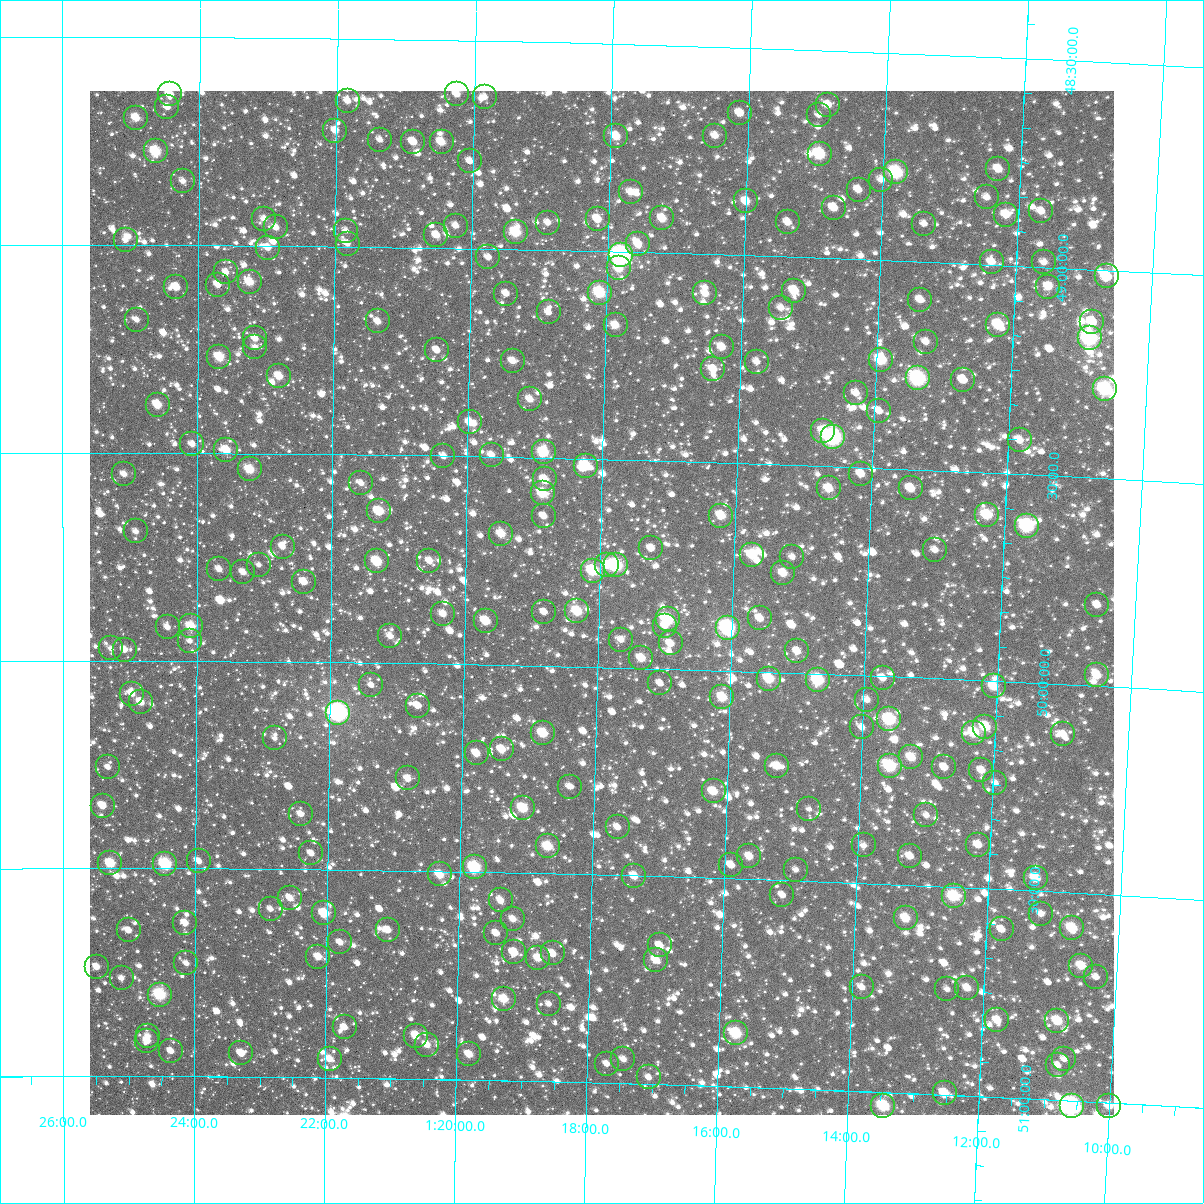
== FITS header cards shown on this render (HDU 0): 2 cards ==
NAXIS1  =                 1024
NAXIS2  =                 1024

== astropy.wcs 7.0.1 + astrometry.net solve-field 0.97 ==
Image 1024 x 1024 px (HDU 0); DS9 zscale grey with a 90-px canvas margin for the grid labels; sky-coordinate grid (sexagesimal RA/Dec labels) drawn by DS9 from the SOLVED WCS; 252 Tycho-2 reference stars matched to detected sources circled (green)
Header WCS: RA---TAN-SIP/DEC--TAN-SIP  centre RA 01:17:57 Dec +49:51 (19.49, +49.84 deg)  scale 8.66 arcsec/px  FOV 147.9' x 147.9'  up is +179 deg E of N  parity flipped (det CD > 0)
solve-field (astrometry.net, Tycho-2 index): VERIFIED the header's WCS against the Tycho-2 star catalogue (verified at 6 index scales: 13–252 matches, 0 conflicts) and refined it, rather than solving blind
Solved WCS: RA---TAN-SIP/DEC--TAN-SIP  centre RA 01:17:57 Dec +49:51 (19.49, +49.84 deg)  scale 8.66 arcsec/px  FOV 147.9' x 147.9'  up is +179 deg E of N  parity flipped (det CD > 0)
The solver's refit moves the header's centre by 0.26 arcsec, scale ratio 1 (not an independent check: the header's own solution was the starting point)
Tycho-2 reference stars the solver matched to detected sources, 252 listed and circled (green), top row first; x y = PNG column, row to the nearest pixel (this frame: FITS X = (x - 90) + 1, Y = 1024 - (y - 91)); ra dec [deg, ICRS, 3 dp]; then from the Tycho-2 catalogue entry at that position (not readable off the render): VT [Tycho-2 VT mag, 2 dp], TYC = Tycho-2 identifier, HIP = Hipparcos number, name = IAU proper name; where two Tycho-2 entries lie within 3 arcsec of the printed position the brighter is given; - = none
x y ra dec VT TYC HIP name
170 94 21.107 +48.637 10.36 3269-62-1 - -
457 94 20.062 +48.629 11.06 3269-496-1 - -
485 97 19.961 +48.635 11.30 3269-778-1 - -
348 101 20.460 +48.649 10.69 3269-396-1 - -
828 105 18.711 +48.631 10.34 3268-457-1 - -
167 107 21.116 +48.668 10.89 3269-42-1 - -
740 113 19.031 +48.658 10.84 3268-623-1 - -
819 115 18.743 +48.656 11.30 3268-269-1 - -
136 118 21.230 +48.694 9.99 3269-453-1 - -
335 131 20.504 +48.721 11.10 3269-504-1 - -
616 136 19.479 +48.722 9.91 3268-99-1 - -
715 136 19.118 +48.714 10.68 3268-15-1 - -
380 140 20.340 +48.742 11.22 3269-106-1 - -
413 142 20.219 +48.746 10.32 3269-130-1 - -
442 142 20.115 +48.745 10.17 3269-808-1 - -
156 151 21.159 +48.774 8.97 3273-1204-1 - -
820 154 18.734 +48.750 8.75 3272-286-1 - -
470 161 20.010 +48.790 11.12 3273-1331-1 - -
998 169 18.081 +48.769 10.08 3272-376-1 - -
896 172 18.453 +48.787 8.35 3272-48-1 5747 -
881 180 18.507 +48.806 11.04 3272-322-1 - -
183 181 21.059 +48.845 10.95 3273-1019-1 - -
859 190 18.588 +48.832 10.48 3272-294-1 - -
631 192 19.421 +48.855 10.85 3272-300-1 - -
987 197 18.119 +48.838 10.72 3272-134-1 - -
746 201 18.998 +48.869 10.02 3272-150-1 - -
834 208 18.677 +48.878 10.65 3272-92-1 - -
1041 211 17.917 +48.866 11.08 3272-154-1 - -
1006 215 18.045 +48.878 10.14 3272-90-1 - -
662 218 19.302 +48.917 9.95 3272-78-1 - -
264 219 20.760 +48.935 10.66 3273-773-1 - -
598 219 19.539 +48.923 10.44 3272-2-1 - -
788 222 18.843 +48.917 10.90 3272-112-1 - -
548 223 19.721 +48.934 11.15 3273-780-1 - -
924 224 18.344 +48.908 11.42 3272-102-1 - -
456 226 20.057 +48.945 11.15 3273-747-1 - -
276 227 20.717 +48.955 10.42 3273-1427-1 - -
346 231 20.460 +48.961 11.62 3273-705-1 - -
516 232 19.838 +48.958 9.26 3273-839-1 6185 -
436 235 20.128 +48.969 10.64 3273-682-1 - -
126 240 21.267 +48.988 11.39 3273-1287-1 - -
348 244 20.453 +48.993 11.53 3273-1417-1 - -
638 244 19.388 +48.979 10.42 3272-42-1 - -
268 248 20.746 +49.004 10.72 3273-822-1 - -
621 255 19.450 +49.008 7.19 3272-24-1 6060 -
488 257 19.937 +49.020 11.12 3273-1022-1 - -
992 262 18.090 +48.993 10.63 3272-262-1 - -
1044 262 17.899 +48.988 11.18 3272-190-1 - -
619 268 19.456 +49.039 10.15 3272-1357-1 - -
226 272 20.898 +49.064 11.20 3273-1437-1 - -
1107 276 17.667 +49.015 9.35 3272-46-1 - -
250 282 20.811 +49.088 10.71 3273-477-2 - -
218 285 20.928 +49.094 11.06 3273-318-1 - -
176 287 21.081 +49.101 10.37 3273-874-1 - -
1048 287 17.878 +49.046 10.45 3272-1356-1 - -
794 291 18.810 +49.081 9.84 3272-1285-1 - -
600 293 19.525 +49.099 8.91 3272-1184-1 6083 -
705 293 19.136 +49.094 10.39 3272-1212-1 - -
506 294 19.868 +49.107 10.78 3273-740-1 - -
920 300 18.346 +49.091 10.61 3272-1280-1 - -
781 308 18.857 +49.123 11.13 3272-1127-1 - -
549 312 19.711 +49.149 11.39 3273-889-1 - -
137 320 21.226 +49.180 10.77 3273-470-1 - -
378 321 20.339 +49.179 10.72 3273-695-1 - -
1092 322 17.712 +49.126 9.99 3272-1100-1 - -
616 325 19.463 +49.176 10.26 3272-967-1 - -
998 325 18.056 +49.143 9.18 3272-1162-1 - -
255 338 20.790 +49.223 10.95 3273-1455-1 - -
1090 338 17.718 +49.164 7.46 3272-1106-1 5533 -
926 342 18.319 +49.191 10.64 3272-1089-1 - -
255 347 20.790 +49.244 11.47 3273-1103-1 - -
722 347 19.070 +49.222 10.45 3272-1188-1 - -
437 350 20.119 +49.246 11.08 3273-935-1 - -
219 357 20.921 +49.268 9.48 3273-1451-1 - -
881 360 18.481 +49.239 8.81 3272-1115-1 - -
513 361 19.839 +49.269 10.98 3273-241-1 - -
757 362 18.939 +49.254 11.08 3272-855-1 - -
713 369 19.099 +49.275 10.55 3272-899-1 - -
279 376 20.700 +49.314 9.94 3273-1003-1 - -
918 378 18.343 +49.281 7.80 3272-1178-1 5702 -
963 380 18.177 +49.280 10.73 3272-1051-1 - -
1105 389 17.651 +49.285 8.10 3272-785-1 - -
856 393 18.569 +49.322 11.37 3272-1055-1 - -
530 399 19.772 +49.359 10.54 3273-1383-1 - -
158 405 21.148 +49.384 9.78 3273-410-1 - -
879 411 18.481 +49.362 10.86 3272-1041-1 - -
470 422 19.993 +49.418 10.83 3273-539-1 - -
823 431 18.687 +49.415 10.74 3272-1310-1 - -
833 437 18.649 +49.430 7.34 3272-1224-1 5813 -
1020 440 17.958 +49.419 11.01 3272-770-1 - -
192 444 21.019 +49.478 10.96 3273-1371-1 - -
226 450 20.893 +49.492 9.89 3273-572-1 - -
544 452 19.718 +49.486 9.19 3273-38-1 - -
492 455 19.910 +49.495 10.65 3273-1431-1 - -
443 456 20.089 +49.500 11.27 3273-1278-1 - -
586 466 19.561 +49.516 9.08 3272-949-1 - -
250 469 20.806 +49.538 9.48 3273-930-1 6471 -
124 474 21.272 +49.551 11.37 3273-144-1 - -
861 474 18.540 +49.515 10.38 3272-970-1 - -
545 479 19.712 +49.552 10.23 3273-108-1 - -
361 483 20.392 +49.568 10.87 3273-1226-1 - -
829 488 18.657 +49.553 9.70 3272-1002-1 - -
911 488 18.353 +49.546 10.05 3272-611-1 - -
543 493 19.718 +49.585 9.28 3273-1134-1 - -
379 511 20.325 +49.636 9.59 3273-1149-1 - -
987 515 18.067 +49.601 9.28 3272-1054-1 - -
544 516 19.712 +49.640 10.82 3273-723-1 - -
721 516 19.053 +49.628 9.58 3272-844-1 - -
1027 526 17.916 +49.624 8.05 3272-432-1 5587 -
136 531 21.227 +49.689 11.45 3273-633-1 - -
501 534 19.868 +49.685 9.88 3273-1052-1 - -
283 547 20.680 +49.724 10.95 3273-92-1 - -
651 548 19.310 +49.711 10.79 3272-661-1 - -
935 550 18.254 +49.691 11.34 3272-880-1 - -
752 555 18.935 +49.719 9.67 3272-553-1 - -
792 557 18.784 +49.721 10.95 3272-744-1 - -
377 561 20.329 +49.757 9.16 3273-1192-1 - -
429 561 20.134 +49.753 10.71 3273-31-1 - -
259 565 20.770 +49.768 11.75 3273-238-1 - -
607 565 19.473 +49.754 10.42 3272-897-1 - -
616 565 19.440 +49.754 8.14 3272-628-1 6058 -
219 569 20.917 +49.779 11.05 3273-837-1 - -
593 571 19.524 +49.768 8.85 3272-389-1 - -
243 572 20.827 +49.786 11.06 3273-91-1 - -
783 573 18.815 +49.761 10.13 3272-756-1 - -
304 582 20.601 +49.808 10.84 3273-1048-1 - -
1097 605 17.641 +49.805 11.11 3272-904-1 - -
577 611 19.579 +49.867 9.34 3272-115-1 - -
544 612 19.702 +49.871 11.14 3273-1110-1 - -
443 614 20.079 +49.880 10.60 3273-414-1 - -
760 618 18.896 +49.872 10.58 3272-341-1 - -
668 619 19.239 +49.881 8.95 3272-427-1 - -
486 621 19.920 +49.895 9.50 3273-628-1 - -
191 626 21.021 +49.917 9.49 3273-183-1 - -
665 626 19.250 +49.896 11.10 3272-576-1 - -
168 627 21.108 +49.919 11.32 3273-534-1 - -
728 628 19.016 +49.896 7.67 3272-877-1 5912 -
390 636 20.275 +49.936 10.82 3273-597-1 - -
621 640 19.412 +49.933 11.24 3272-456-1 - -
190 641 21.026 +49.952 11.09 3273-1112-1 - -
671 643 19.227 +49.939 10.54 3272-1287-1 - -
111 648 21.320 +49.971 11.88 3273-662-1 - -
125 650 21.269 +49.973 11.21 3273-484-1 - -
797 651 18.753 +49.948 10.75 3272-470-1 - -
641 658 19.335 +49.976 10.00 3272-712-1 - -
1097 675 17.628 +49.974 10.06 3272-259-1 - -
883 678 18.429 +50.004 11.00 3272-343-1 - -
769 679 18.854 +50.016 9.27 3272-868-1 - -
818 680 18.672 +50.014 8.44 3272-871-1 - -
660 683 19.262 +50.035 11.25 3272-371-1 - -
371 685 20.345 +50.054 11.91 3273-381-1 - -
994 686 18.013 +50.013 9.74 3272-1196-1 - -
132 694 21.241 +50.079 10.91 3273-272-1 - -
722 697 19.027 +50.064 9.80 3272-1365-1 - -
867 700 18.485 +50.058 10.78 3272-1317-1 - -
141 702 21.208 +50.098 10.32 3273-264-1 - -
418 706 20.169 +50.102 11.00 3273-320-1 - -
338 713 20.466 +50.122 6.67 3273-472-1 6371 -
889 719 18.398 +50.103 8.50 3272-1118-1 5724 -
862 727 18.500 +50.125 11.23 3272-93-1 - -
985 727 18.037 +50.111 9.39 3272-257-1 - -
543 733 19.697 +50.162 9.32 3273-1067-1 - -
974 733 18.079 +50.126 9.19 3272-317-1 - -
1063 734 17.744 +50.120 10.91 3272-699-1 - -
275 738 20.704 +50.185 11.78 3273-596-1 - -
502 749 19.850 +50.204 10.22 3273-236-1 - -
477 753 19.944 +50.214 10.47 3273-120-1 - -
911 757 18.310 +50.192 9.75 3272-452-1 - -
777 766 18.812 +50.226 10.28 3272-361-1 - -
890 766 18.389 +50.215 8.58 3272-848-1 5719 -
108 767 21.330 +50.256 11.67 3273-1351-1 - -
944 767 18.185 +50.213 10.56 3272-539-1 - -
981 770 18.045 +50.216 10.41 3272-594-1 - -
408 778 20.201 +50.277 10.46 3273-1153-1 - -
995 783 17.990 +50.245 11.27 3272-424-1 - -
570 787 19.592 +50.289 11.50 3272-662-1 - -
714 791 19.049 +50.291 10.22 3272-233-1 - -
103 806 21.351 +50.349 10.18 3273-498-1 - -
523 808 19.765 +50.344 9.44 3273-193-1 - -
809 809 18.688 +50.326 11.49 3272-998-1 - -
301 814 20.603 +50.367 10.90 3273-129-1 - -
926 815 18.245 +50.330 11.43 3272-247-1 - -
618 827 19.407 +50.384 11.16 3272-545-1 - -
864 845 18.476 +50.408 11.10 3272-223-1 - -
978 845 18.045 +50.395 10.47 3272-109-1 - -
548 846 19.668 +50.434 9.34 3272-418-1 6129 -
311 853 20.562 +50.461 10.98 3273-1104-1 - -
749 856 18.906 +50.445 10.32 3272-489-1 - -
910 856 18.300 +50.430 10.33 3272-47-1 - -
199 861 20.987 +50.482 10.83 3273-364-1 - -
110 863 21.321 +50.488 9.38 3273-496-1 - -
165 864 21.113 +50.489 8.34 3273-292-1 6574 -
731 865 18.974 +50.467 10.85 3272-1319-1 - -
475 867 19.944 +50.489 8.53 3273-878-1 - -
796 870 18.730 +50.473 11.46 3272-550-1 - -
440 874 20.075 +50.507 9.78 3273-808-1 - -
634 876 19.339 +50.500 10.42 3272-472-1 - -
1036 878 17.821 +50.469 9.59 3272-69-1 - -
782 895 18.776 +50.535 11.31 3272-91-1 - -
954 896 18.128 +50.521 8.87 3272-942-1 - -
290 898 20.641 +50.569 10.77 3273-179-1 - -
501 900 19.842 +50.567 10.65 3273-261-1 - -
271 909 20.714 +50.596 11.62 3273-207-1 - -
324 913 20.510 +50.605 9.47 3273-469-1 - -
1041 914 17.795 +50.554 11.41 3272-181-1 - -
906 918 18.307 +50.579 9.65 3272-229-1 - -
513 919 19.795 +50.611 10.80 3273-258-1 - -
185 923 21.038 +50.631 10.60 3277-1092-1 - -
1072 928 17.676 +50.584 9.37 3272-595-1 - -
1002 929 17.942 +50.596 10.75 3272-145-1 - -
129 930 21.252 +50.649 11.25 3277-743-1 - -
388 930 20.268 +50.643 10.77 3277-1259-1 - -
496 933 19.857 +50.646 11.22 3277-972-1 - -
340 942 20.449 +50.674 10.72 3277-1322-1 - -
660 945 19.235 +50.666 10.88 3276-1155-1 - -
514 952 19.787 +50.691 10.33 3277-1235-1 - -
553 953 19.641 +50.692 10.69 3276-1395-1 - -
318 957 20.532 +50.709 10.15 3277-907-1 - -
538 958 19.695 +50.703 9.91 3277-955-1 - -
656 960 19.248 +50.701 10.18 3276-1133-1 - -
186 963 21.033 +50.727 10.90 3277-963-1 - -
1081 966 17.633 +50.674 9.76 3276-1137-1 - -
97 967 21.373 +50.736 10.75 3277-692-1 - -
1096 977 17.576 +50.699 11.44 3276-1314-1 - -
122 978 21.277 +50.764 11.70 3277-957-1 - -
862 987 18.463 +50.749 11.20 3276-1247-1 - -
967 988 18.062 +50.741 10.38 3276-1305-1 - -
947 989 18.138 +50.746 11.30 3276-1229-1 - -
160 995 21.133 +50.803 8.44 3277-1289-1 6579 -
504 999 19.822 +50.804 9.73 3277-1304-1 6180 -
549 1004 19.651 +50.813 11.72 3276-1178-1 - -
997 1020 17.942 +50.815 10.32 3276-761-1 - -
1057 1021 17.713 +50.809 9.44 3276-1381-1 - -
345 1027 20.428 +50.878 11.03 3277-1039-1 - -
736 1033 18.935 +50.872 8.76 3276-1029-1 5894 -
148 1036 21.177 +50.903 11.44 3277-1024-1 - -
416 1036 20.155 +50.898 10.66 3277-1120-1 - -
147 1041 21.180 +50.914 10.62 3277-782-1 - -
427 1045 20.113 +50.917 10.12 3277-939-1 - -
171 1051 21.089 +50.939 11.01 3277-1127-1 - -
241 1053 20.820 +50.943 10.88 3277-810-1 - -
469 1054 19.951 +50.939 10.20 3277-1006-1 - -
330 1059 20.483 +50.955 10.40 3277-788-1 - -
623 1059 19.362 +50.941 11.02 3276-1259-1 - -
1064 1059 17.681 +50.901 11.37 3276-1244-1 - -
607 1064 19.425 +50.954 11.06 3276-1194-1 - -
1058 1065 17.704 +50.916 11.47 3276-811-1 - -
649 1077 19.262 +50.984 11.26 3276-846-1 - -
945 1093 18.130 +50.996 9.74 3276-1273-1 - -
883 1106 18.362 +51.034 8.73 3276-1405-1 5710 -
1072 1106 17.643 +51.013 7.54 3276-1219-1 5512 -
1109 1106 17.501 +51.008 10.34 3276-1291-1 - -